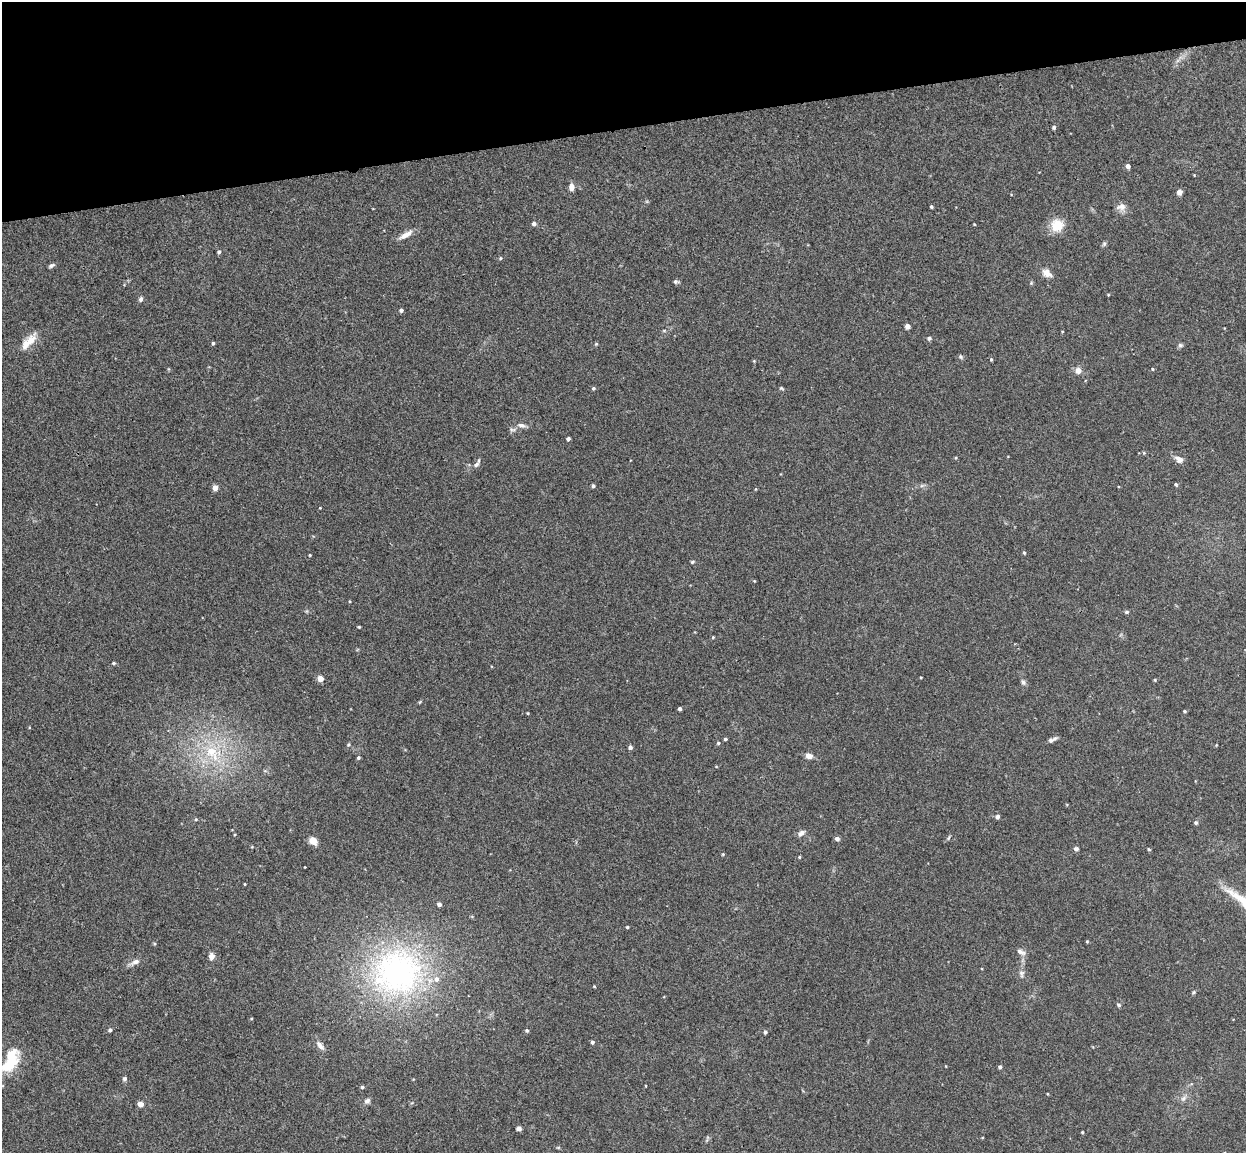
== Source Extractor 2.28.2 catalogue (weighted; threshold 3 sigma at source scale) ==
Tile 3 of 4 x 4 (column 3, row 1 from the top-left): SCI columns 2543-3786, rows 3608-4758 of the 5086 x 5029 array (HDU 1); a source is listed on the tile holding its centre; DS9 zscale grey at full resolution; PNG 1248 x 1155 px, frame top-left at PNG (2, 2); no overlay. Shown black and unused: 11% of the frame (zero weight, under 3 of 4 exposures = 5% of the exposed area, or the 3 px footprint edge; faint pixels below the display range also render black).
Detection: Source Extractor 2.28.2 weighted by HDU 2 'WHT'; one run over the whole footprint, this tile lists its part. Background 0.0427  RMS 0.0043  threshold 0.0192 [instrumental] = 3 sigma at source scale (4.5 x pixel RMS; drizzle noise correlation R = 1.50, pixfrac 1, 0.05/0.05 arcsec/px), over >= 5 px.
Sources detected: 113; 1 inside a brighter object's white glare — not listed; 2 inside a brighter listed object's ellipse — not listed separately; the other 110 listed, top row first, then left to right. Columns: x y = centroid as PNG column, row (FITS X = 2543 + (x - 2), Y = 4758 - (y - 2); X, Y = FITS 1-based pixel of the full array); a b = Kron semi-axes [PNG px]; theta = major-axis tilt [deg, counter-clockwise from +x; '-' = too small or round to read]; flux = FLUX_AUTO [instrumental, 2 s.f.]
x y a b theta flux
1054 127 5 4 - 0.69
1128 166 4 4 - 2.2
571 187 7 6 - 2.6
1179 192 5 4 - 2.6
931 206 4 3 - 0.57
1121 207 13 10 9 2.5
534 224 5 5 - 1.2
974 224 3 2 - 0.33
1057 225 12 12 - 9.5
406 235 19 7 31 3.4
1104 244 7 5 74 0.75
219 252 5 4 - 0.8
500 258 5 4 - 0.54
51 265 8 4 28 0.97
1047 273 15 9 -32 2.9
676 282 7 5 -9 0.87
1031 283 5 4 - 0.49
1108 295 3 3 - 0.31
141 299 7 6 - 0.95
401 310 5 4 - 0.87
907 326 4 4 - 2.9
664 330 6 4 0 0.47
929 338 6 5 - 0.98
30 341 24 10 55 5.4
213 343 4 3 - 0.58
596 344 5 4 - 0.46
1180 345 7 5 0 0.86
961 357 7 6 - 0.75
991 359 4 3 - 0.48
754 361 4 4 - 0.34
1152 369 4 3 - 0.45
1078 370 8 7 - 2.4
593 388 5 4 - 0.63
781 388 6 4 -18 0.51
521 425 12 6 -11 1.8
512 429 10 5 -11 1
568 439 4 3 - 1.2
1179 459 11 7 -22 2.5
476 464 9 6 47 1.5
1176 484 5 3 - 0.59
922 485 7 4 19 0.77
593 486 4 4 - 0.88
215 488 4 4 - 3.4
755 489 5 3 - 0.32
320 508 3 2 - 0.27
1024 553 5 3 - 0.58
310 555 3 3 - 0.36
692 562 5 4 - 0.62
754 581 3 3 - 0.31
1127 612 5 4 - 0.69
359 627 3 3 - 0.36
713 637 5 3 - 0.37
114 663 5 4 - 0.64
320 678 5 5 - 4
1155 680 5 4 - 0.43
1023 682 8 6 -61 1.1
420 702 5 3 - 0.38
680 709 3 3 - 0.98
1185 711 4 3 - 0.53
528 713 4 3 - 0.33
725 739 4 3 - 0.64
1051 740 7 6 - 1.4
718 743 4 4 - 0.56
348 745 5 3 - 0.39
630 747 4 4 - 1.1
212 752 25 15 -56 16
809 756 7 5 -16 2.8
358 758 4 3 - 0.7
997 817 5 5 - 1.3
196 819 4 4 - 0.49
1196 823 5 5 - 0.86
801 833 10 6 33 1.7
949 838 7 3 71 0.55
837 839 5 4 - 1.6
313 841 9 7 -36 3.8
252 847 4 3 - 0.35
1076 849 6 5 - 1.1
1149 849 4 4 - 0.44
723 854 4 3 - 0.37
799 857 4 3 - 0.44
245 884 3 2 - 0.3
439 904 4 4 - 1.5
627 927 3 3 - 0.52
1087 941 4 3 - 0.45
1021 952 13 6 -28 1.7
211 956 6 5 - 2.8
135 962 16 6 24 2.5
397 972 74 67 15 130
1021 974 10 7 87 1.6
594 986 3 3 - 0.36
1194 992 5 5 - 0.54
1119 1005 6 5 - 0.67
251 1019 4 3 - 0.34
110 1030 5 4 - 1
527 1030 5 4 - 0.71
765 1032 4 4 - 1
592 1042 4 3 - 1
320 1046 14 6 -51 2.4
9 1065 28 13 53 18
1000 1067 4 4 - 0.97
124 1079 6 6 - 0.84
646 1086 3 2 - 0.27
362 1087 4 4 - 0.69
1048 1094 4 2 - 0.3
1183 1098 9 6 42 1.5
367 1101 7 6 - 1.4
140 1104 4 4 - 4.4
519 1128 5 5 - 1.5
1082 1132 3 3 - 0.38
558 1147 6 4 0 0.46
Isophote crosses this tile's border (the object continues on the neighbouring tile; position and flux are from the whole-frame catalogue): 1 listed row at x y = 9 1065